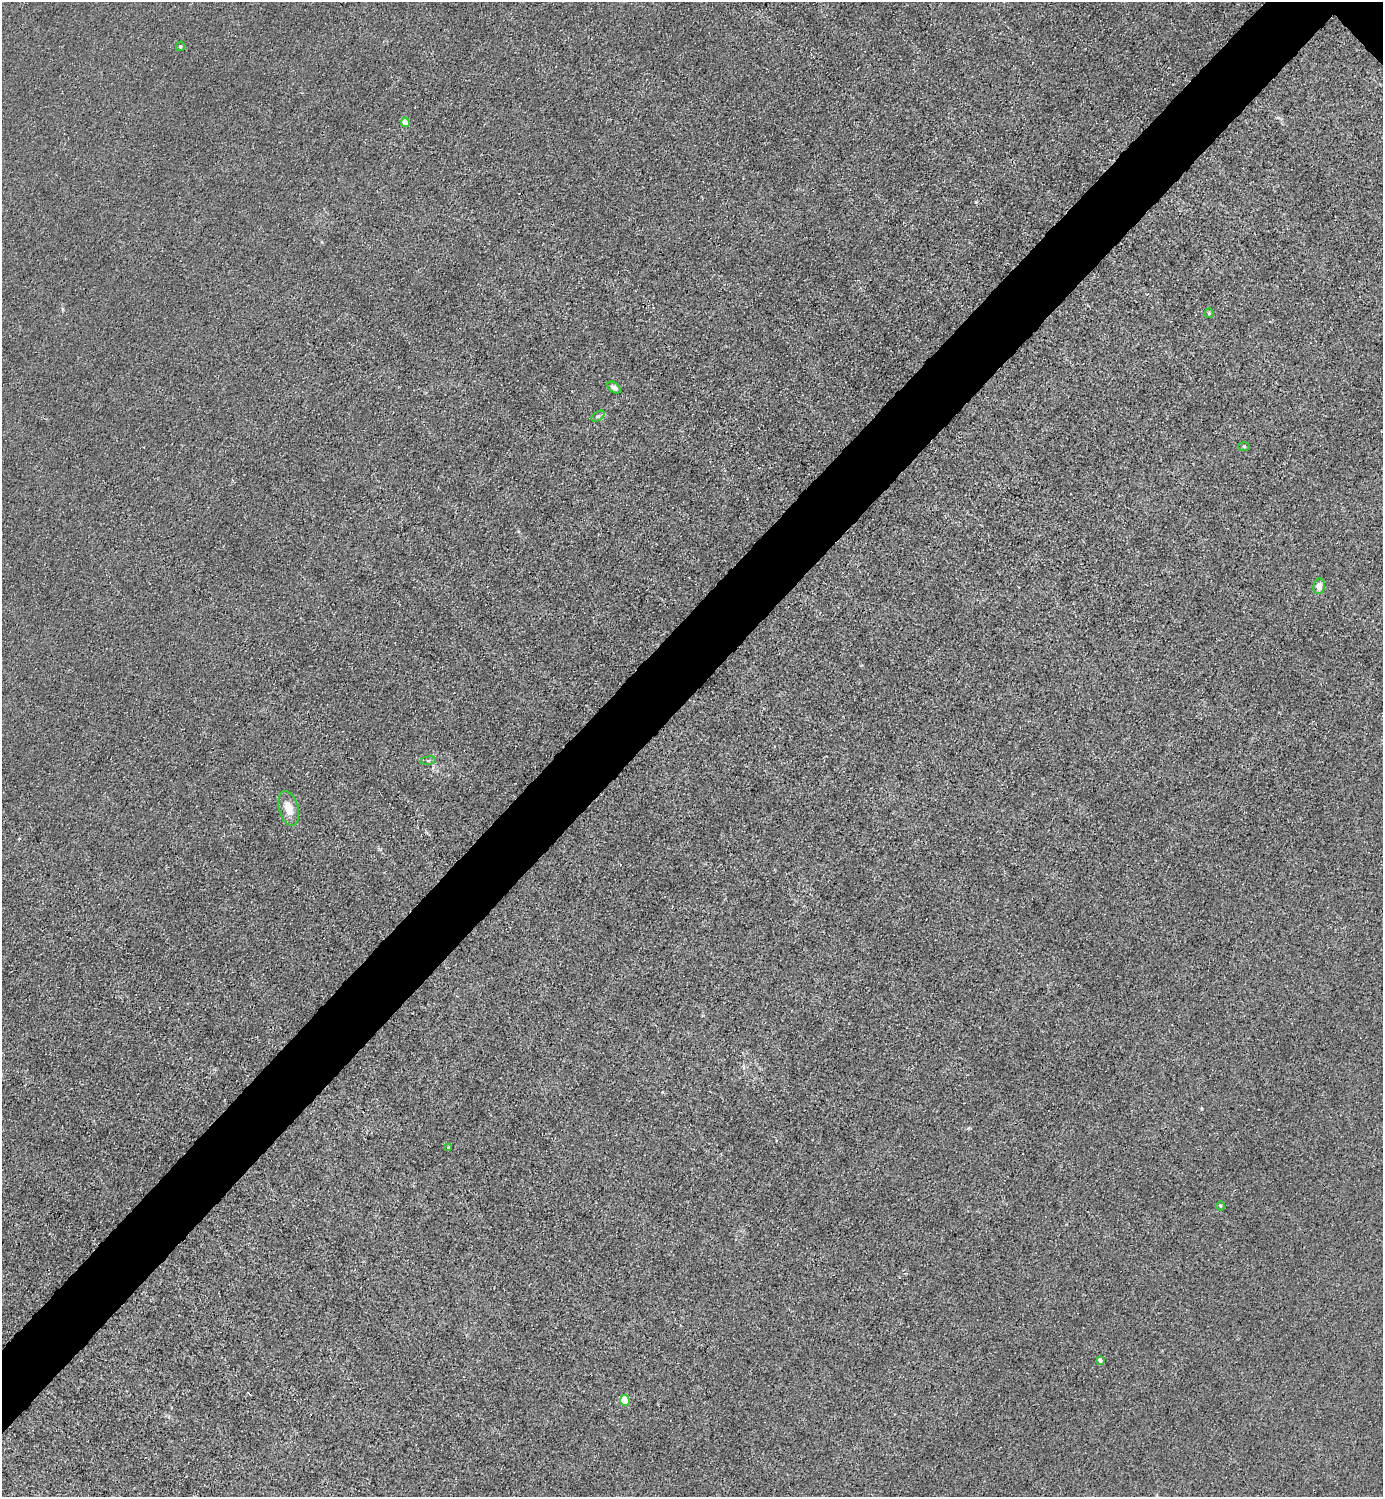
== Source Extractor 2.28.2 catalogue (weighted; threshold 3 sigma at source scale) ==
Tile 7 of 4 x 4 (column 3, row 2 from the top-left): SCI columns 3065-4445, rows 2993-4487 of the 5985 x 5985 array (HDU 1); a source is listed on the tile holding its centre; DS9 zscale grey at full resolution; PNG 1385 x 1499 px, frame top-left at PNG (2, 2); each listed source drawn as its Kron ellipse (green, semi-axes under 4 px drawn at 4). Shown black and unused: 5% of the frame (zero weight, under 3 of 4 exposures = <1% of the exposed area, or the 3 px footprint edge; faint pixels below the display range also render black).
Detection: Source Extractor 2.28.2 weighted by HDU 2 'WHT'; one run over the whole footprint, this tile lists its part. Background 0.0215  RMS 0.0062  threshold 0.0279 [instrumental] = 3 sigma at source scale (4.5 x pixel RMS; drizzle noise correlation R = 1.50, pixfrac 1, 0.05/0.05 arcsec/px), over >= 5 px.
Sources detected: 13; all 13 listed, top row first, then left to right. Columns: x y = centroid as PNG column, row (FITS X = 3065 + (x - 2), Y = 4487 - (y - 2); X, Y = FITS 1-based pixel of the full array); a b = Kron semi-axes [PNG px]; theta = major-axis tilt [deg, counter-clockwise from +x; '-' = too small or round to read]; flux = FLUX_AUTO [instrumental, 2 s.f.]
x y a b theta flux
180 46 5 4 - 1.1
405 122 5 4 - 6.8
1209 313 4 4 - 0.76
614 388 7 5 -38 2.4
598 416 7 4 35 1.2
1244 446 5 3 - 0.68
1319 586 8 6 81 4.1
428 760 8 4 8 0.93
289 808 17 9 -76 8.1
448 1148 3 2 - 1.7
1220 1206 5 3 - 0.59
1100 1360 4 4 - 2
625 1400 5 5 - 27